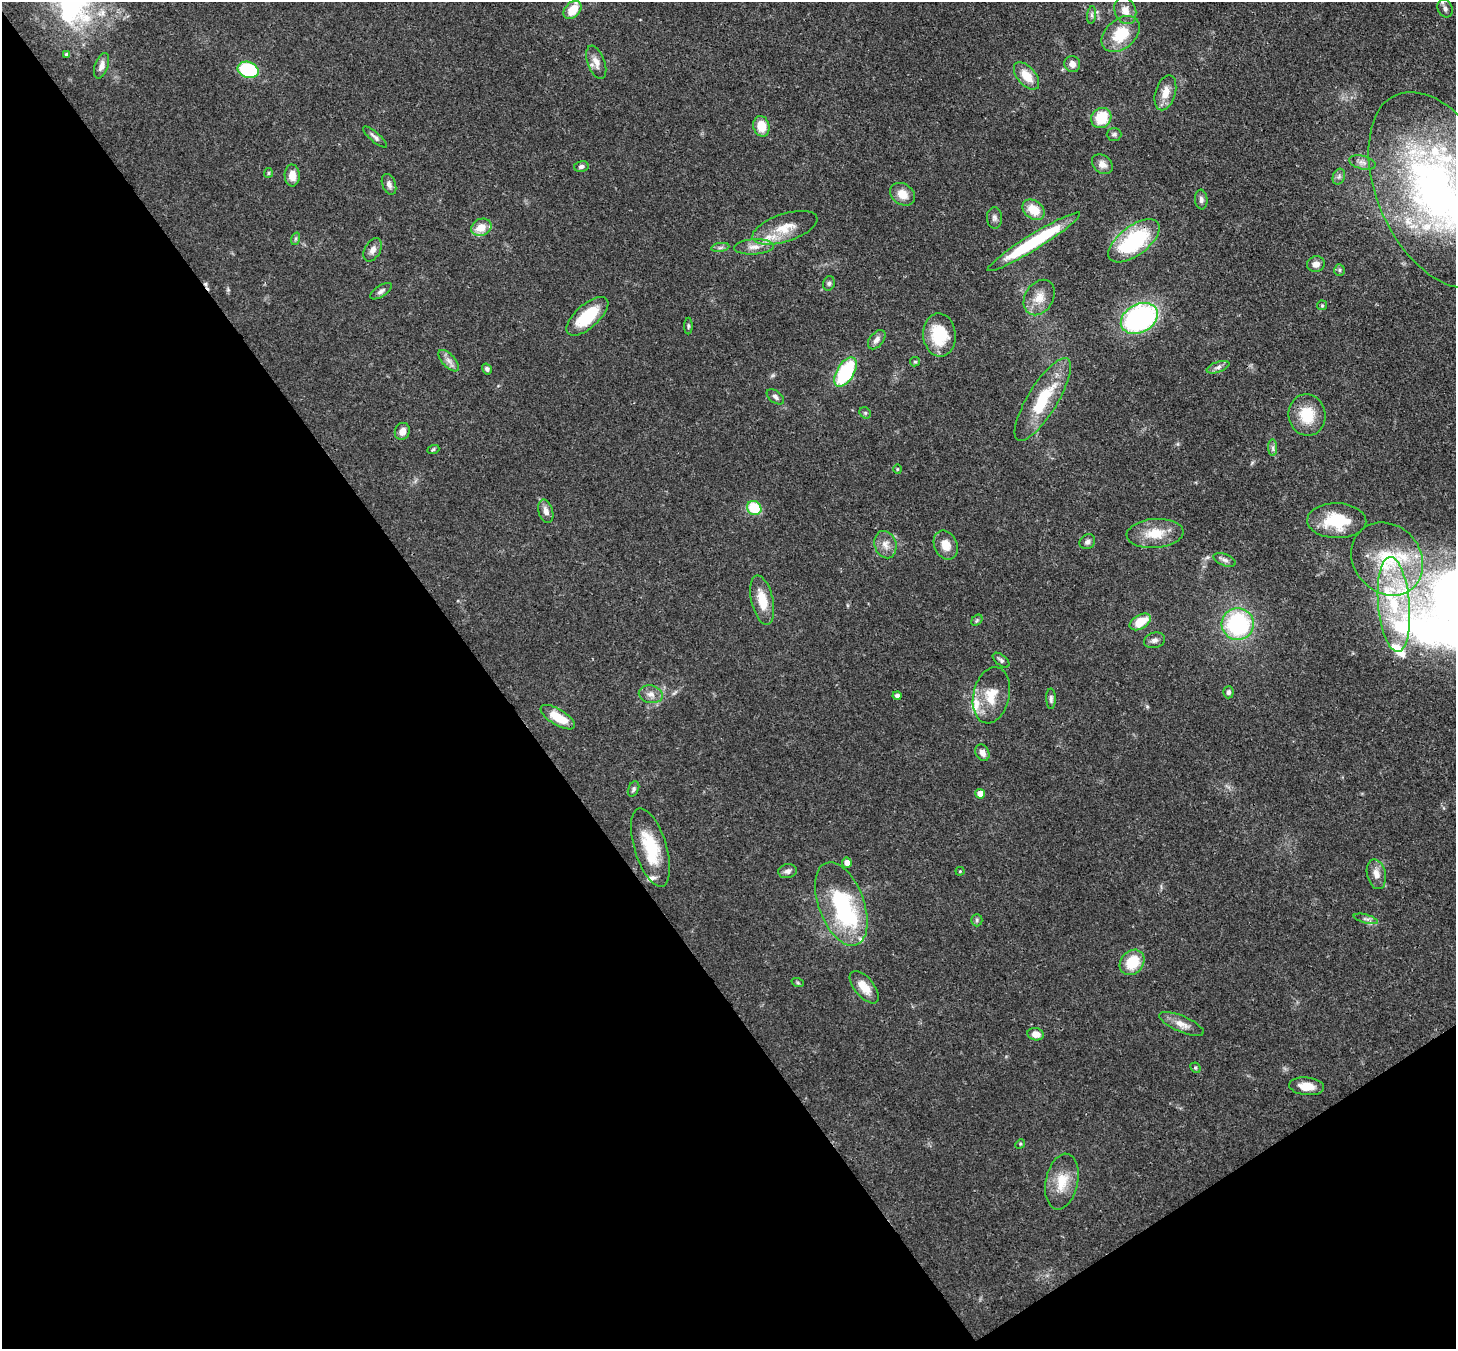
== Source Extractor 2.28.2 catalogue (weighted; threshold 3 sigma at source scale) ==
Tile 14 of 4 x 4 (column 2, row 4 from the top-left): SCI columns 1536-2989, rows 212-1558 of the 5974 x 5946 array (HDU 1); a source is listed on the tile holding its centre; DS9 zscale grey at full resolution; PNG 1458 x 1351 px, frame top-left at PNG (2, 2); each listed source drawn as its Kron ellipse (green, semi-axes under 4 px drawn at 4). Shown black and unused: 38% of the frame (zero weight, under 3 of 4 exposures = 7% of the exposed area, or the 3 px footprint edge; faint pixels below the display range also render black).
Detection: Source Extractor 2.28.2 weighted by HDU 2 'WHT'; one run over the whole footprint, this tile lists its part. Background 0.0888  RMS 0.0038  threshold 0.0173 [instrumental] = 3 sigma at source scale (4.5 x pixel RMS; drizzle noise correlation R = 1.50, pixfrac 1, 0.05/0.05 arcsec/px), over >= 5 px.
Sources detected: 114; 1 inside a brighter object's white glare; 1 cosmic-ray / hot-pixel residue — neither listed nor drawn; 10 inside a brighter listed object's ellipse — not listed separately; the other 102 listed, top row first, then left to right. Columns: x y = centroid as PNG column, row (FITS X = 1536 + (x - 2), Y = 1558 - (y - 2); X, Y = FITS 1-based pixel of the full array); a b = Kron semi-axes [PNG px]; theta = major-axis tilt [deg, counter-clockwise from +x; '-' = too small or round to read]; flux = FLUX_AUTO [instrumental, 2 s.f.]
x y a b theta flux
1445 8 9 7 -66 1.4
573 10 10 7 47 8.1
1125 11 14 10 -67 3.4
1092 15 9 4 83 0.9
1121 34 22 14 41 13
67 54 4 3 - 0.98
596 62 17 8 -70 3.4
1072 64 8 7 - 2.4
102 66 13 6 71 2.4
248 70 11 8 -18 27
1027 76 16 9 -49 6.6
1165 93 18 10 73 4.9
1101 118 10 9 - 12
761 126 10 8 -76 6.9
1114 134 7 6 - 0.88
375 137 15 5 -41 1.4
1362 162 13 6 -14 1.9
1102 164 11 8 -41 2.7
581 166 7 5 13 1.2
268 173 5 4 - 0.5
292 175 11 7 -88 3.9
1339 177 8 6 70 1.1
389 184 11 6 -68 1.6
1438 190 104 60 -66 160
902 194 13 10 -33 4.9
1201 199 10 6 -84 1.4
1033 210 12 9 -36 7.8
995 218 11 7 -89 1.5
481 227 10 8 24 6.1
785 228 34 14 18 9.1
295 239 6 4 71 0.62
1134 241 30 14 37 35
1034 242 54 7 32 31
720 247 9 4 9 1
754 247 20 7 3 3.5
373 250 12 8 61 2.1
1316 264 9 7 16 2.4
1339 270 6 5 - 0.73
829 283 7 5 75 0.89
381 291 12 5 33 1.4
1039 298 19 14 58 5.6
1322 305 5 4 - 0.52
587 316 26 11 42 16
1139 318 19 14 28 72
688 326 8 3 90 0.58
939 335 21 16 -85 16
877 340 11 6 51 2
449 361 13 6 -48 2.2
915 362 5 4 - 0.51
1218 367 12 5 18 1.4
487 369 6 4 -56 0.98
845 372 16 8 59 31
775 397 10 6 -37 1.3
1043 399 48 15 58 20
865 413 6 5 - 0.66
1307 415 21 18 -80 12
402 431 9 7 69 2.9
1273 448 8 4 -89 1
433 450 6 4 20 0.52
897 469 5 3 - 0.36
754 508 7 6 - 13
546 511 12 7 -72 2.4
1337 521 29 17 -1 17
1155 533 28 14 4 9.4
1087 542 8 7 - 1.3
885 545 14 11 -74 3.3
946 545 15 11 -66 5
1387 559 39 33 -49 28
1225 560 12 5 -22 1.5
762 600 25 11 -77 8
1394 604 48 16 -85 27
977 620 6 4 46 0.61
1140 622 11 7 31 8.5
1238 624 16 16 - 43
1154 640 11 7 16 1.5
1001 660 10 5 -39 0.99
1228 692 6 5 - 1.1
651 694 12 8 -12 2.6
991 695 28 18 77 10
897 696 4 4 - 1.5
1051 699 10 4 -90 1.1
558 717 19 8 -31 9
982 753 9 6 -62 2.1
633 789 8 5 66 0.8
980 794 5 5 - 4.6
650 847 41 16 -73 17
847 863 5 5 - 3
787 871 9 7 11 1.5
960 871 4 4 - 0.42
1376 874 15 9 -77 3.3
841 904 44 22 -69 41
1366 919 12 4 -15 1.2
977 920 6 5 - 0.74
1132 962 14 11 48 12
798 983 6 4 -19 0.53
864 987 19 9 -50 5.7
1181 1024 24 8 -23 3.8
1036 1034 8 6 -15 3.4
1195 1068 5 4 - 0.54
1307 1086 17 9 -6 5.1
1020 1144 5 4 - 0.5
1062 1182 28 16 78 9.4
Isophote crosses this tile's border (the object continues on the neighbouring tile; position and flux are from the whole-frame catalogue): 2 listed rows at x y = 1445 8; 1438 190